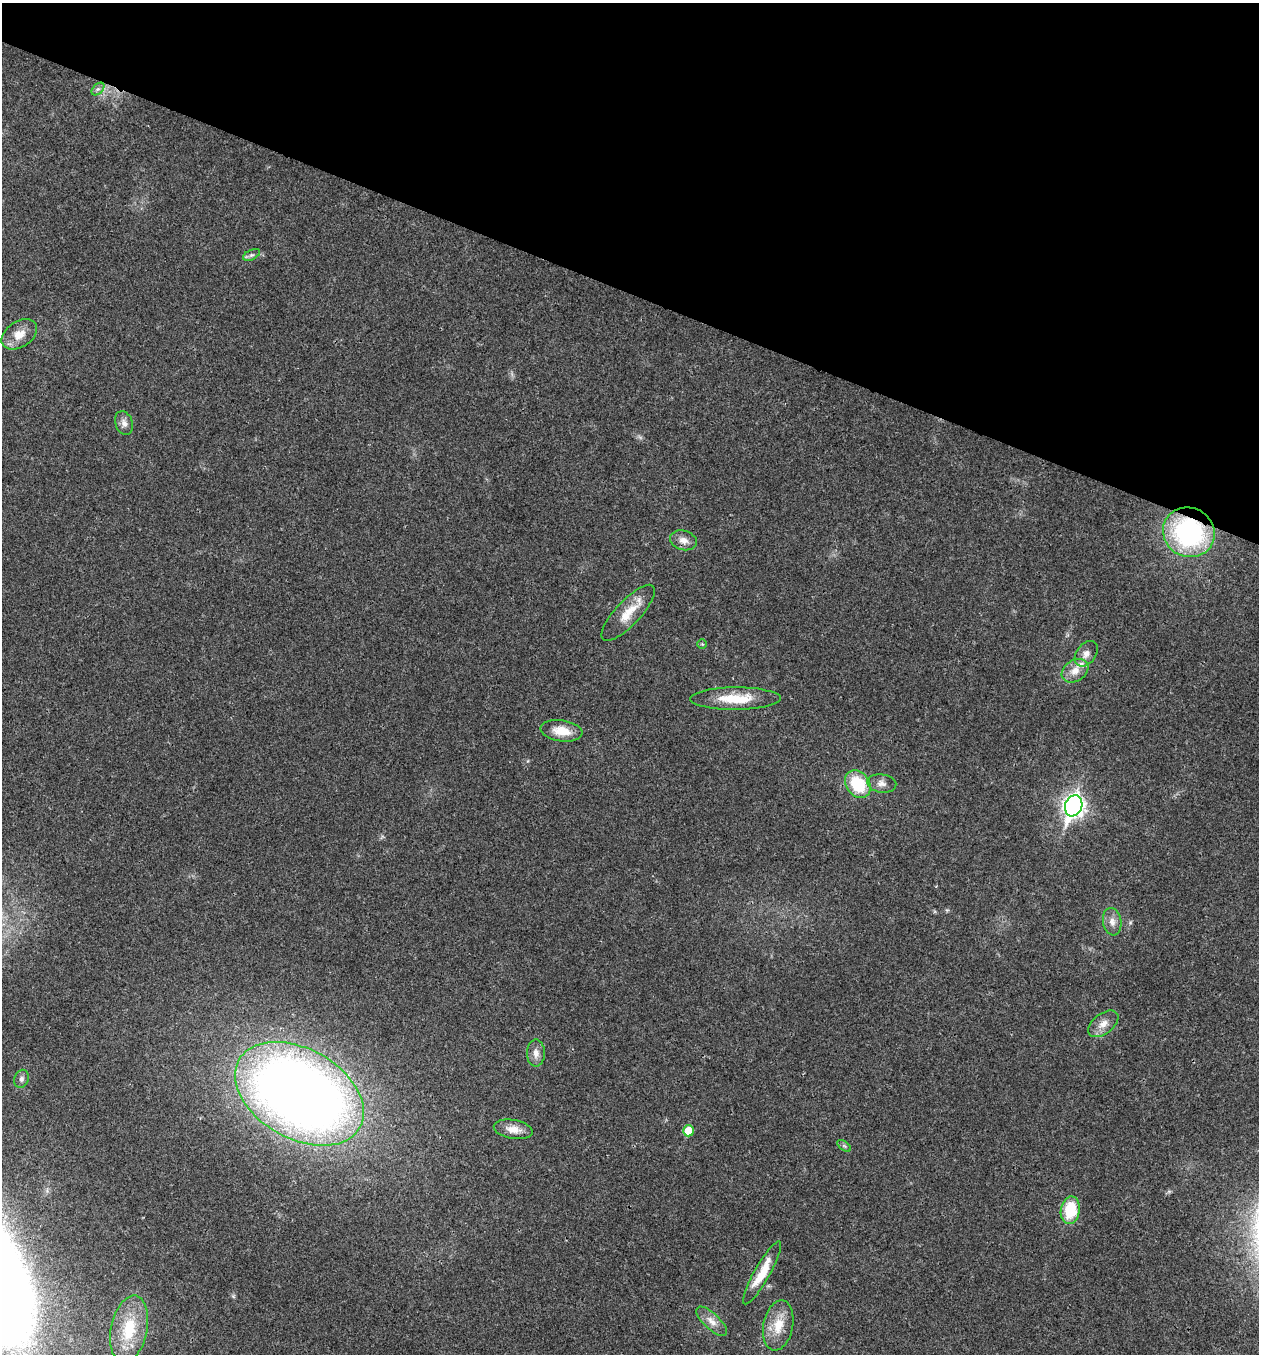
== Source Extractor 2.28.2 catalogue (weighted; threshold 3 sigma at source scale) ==
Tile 2 of 4 x 4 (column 2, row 1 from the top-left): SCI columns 1524-2780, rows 4060-5411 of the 5430 x 5417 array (HDU 1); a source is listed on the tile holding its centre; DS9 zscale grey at full resolution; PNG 1261 x 1356 px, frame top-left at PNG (2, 3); each listed source drawn as its Kron ellipse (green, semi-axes under 4 px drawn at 4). Shown black and unused: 22% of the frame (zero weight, under 3 of 4 exposures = <1% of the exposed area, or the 3 px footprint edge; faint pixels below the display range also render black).
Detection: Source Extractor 2.28.2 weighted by HDU 2 'WHT'; one run over the whole footprint, this tile lists its part. Background 0.0221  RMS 0.0041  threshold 0.0182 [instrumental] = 3 sigma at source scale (4.5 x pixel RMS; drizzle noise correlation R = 1.50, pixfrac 1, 0.05/0.05 arcsec/px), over >= 5 px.
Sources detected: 29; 1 inside a brighter listed object's ellipse — not listed separately; the other 28 listed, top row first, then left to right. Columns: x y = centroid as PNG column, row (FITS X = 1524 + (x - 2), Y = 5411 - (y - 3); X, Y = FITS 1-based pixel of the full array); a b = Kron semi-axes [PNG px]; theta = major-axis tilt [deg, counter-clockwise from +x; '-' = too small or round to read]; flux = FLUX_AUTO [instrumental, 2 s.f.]
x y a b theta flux
98 89 7 4 43 1
251 255 9 5 26 1.1
19 334 19 13 33 5.6
124 423 12 8 -72 2.3
1189 532 26 24 -29 60
683 540 13 9 -15 3
628 613 36 12 47 8.8
702 644 4 4 - 0.5
1086 654 14 9 53 2.9
1075 671 14 10 33 4.5
736 699 45 11 0 12
562 731 21 10 -8 6.9
882 783 15 9 -9 2.7
858 784 15 11 -53 18
1074 806 11 8 70 230
1112 922 14 9 -80 2.9
1103 1024 17 10 37 4
536 1053 13 9 -90 2.9
21 1079 9 7 69 1.3
299 1094 69 45 -29 470
513 1129 20 9 -10 4.7
688 1131 5 5 - 8
844 1146 8 4 -37 0.76
1070 1210 14 9 81 15
762 1273 36 7 60 9.8
711 1321 19 8 -43 3.5
778 1325 25 15 79 8.8
129 1329 34 18 78 17
Overlapping masked pixels (flux is a lower limit): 1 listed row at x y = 1189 532